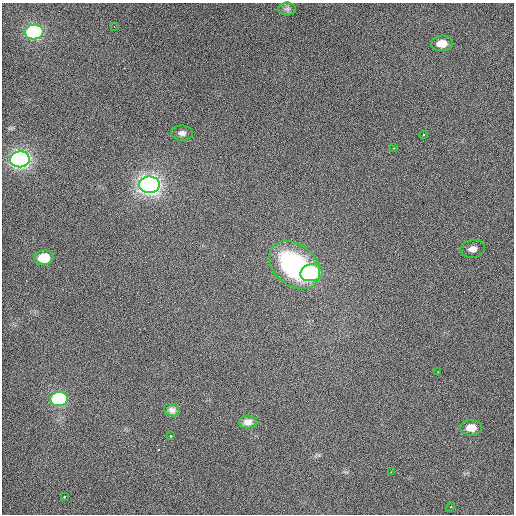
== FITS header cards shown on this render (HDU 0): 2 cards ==
NAXIS1  =                  512 / Axis length
NAXIS2  =                  512 / Axis length

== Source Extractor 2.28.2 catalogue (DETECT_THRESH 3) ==
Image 512 x 512 px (HDU 0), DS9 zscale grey, 1 PNG px = 1 image px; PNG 516 x 516 px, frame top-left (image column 1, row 512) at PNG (2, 3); each listed source drawn as its Kron ellipse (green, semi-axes under 4 px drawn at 4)
Background 448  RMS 2.2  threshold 6.69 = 3 sigma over >= 5 px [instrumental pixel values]
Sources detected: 22; all 22 listed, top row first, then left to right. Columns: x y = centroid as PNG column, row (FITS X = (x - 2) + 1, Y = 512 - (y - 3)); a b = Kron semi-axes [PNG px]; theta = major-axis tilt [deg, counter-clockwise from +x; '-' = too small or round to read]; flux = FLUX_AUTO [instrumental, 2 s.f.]
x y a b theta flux
287 9 9 6 0 440
114 26 3 2 - 240
34 32 9 7 3 27000
442 43 11 7 4 2700
182 133 11 7 -1 660
423 135 4 3 - 190
393 148 3 3 - 180
20 159 10 8 2 71000
149 185 10 8 2 97000
473 249 12 9 7 1200
44 258 9 7 3 6400
294 265 28 20 -39 16000
312 273 11 8 13 15000
438 372 3 3 - 140
59 399 9 7 3 25000
172 410 8 6 -21 490
248 422 9 6 2 770
471 428 11 8 1 2800
170 436 3 2 - 260
391 472 2 2 - 75
64 497 4 3 - 250
451 507 4 4 - 180